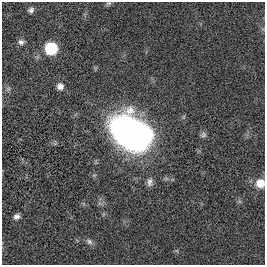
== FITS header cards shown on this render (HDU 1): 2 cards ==
NAXIS1  =                  263
NAXIS2  =                  263

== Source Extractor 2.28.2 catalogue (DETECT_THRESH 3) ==
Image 263 x 263 px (HDU 1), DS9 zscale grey, 1 PNG px = 1 image px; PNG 267 x 267 px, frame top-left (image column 1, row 263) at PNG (2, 2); no overlay
Background -1.60e-04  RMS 0.031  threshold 0.0936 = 3 sigma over >= 5 px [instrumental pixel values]
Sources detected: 11; all 11 listed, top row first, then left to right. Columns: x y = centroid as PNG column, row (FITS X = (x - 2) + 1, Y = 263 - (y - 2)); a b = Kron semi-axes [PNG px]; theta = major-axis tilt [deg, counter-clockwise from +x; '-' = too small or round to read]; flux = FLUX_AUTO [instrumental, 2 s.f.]
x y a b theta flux
108 3 8 4 9 3.5
31 10 6 6 - 6.2
21 42 7 7 - 6.7
51 48 8 8 - 140
60 86 7 7 - 9.8
131 133 30 21 -31 1300
203 135 8 7 - 5.3
149 182 11 7 81 8.7
260 183 9 9 - 28
17 216 7 6 - 7.6
89 242 8 7 - 6.6
At the frame edge (FLAGS 8, measured only in part): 1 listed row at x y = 260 183